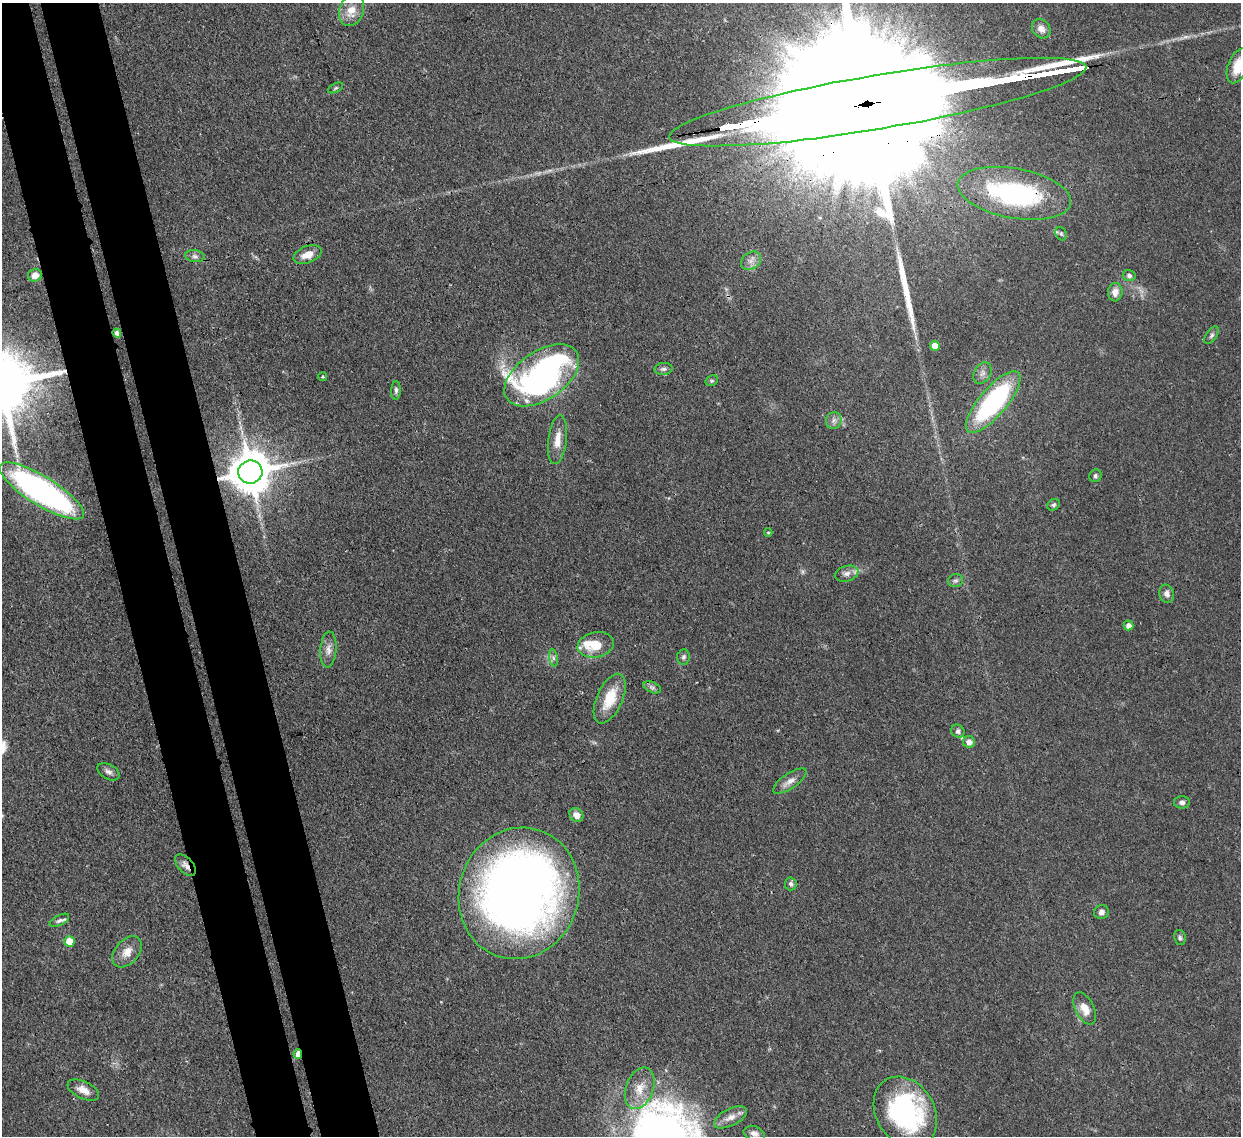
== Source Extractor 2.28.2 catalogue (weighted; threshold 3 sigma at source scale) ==
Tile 11 of 4 x 4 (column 3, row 3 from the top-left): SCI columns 2553-3791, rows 1353-2486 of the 5102 x 5088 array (HDU 1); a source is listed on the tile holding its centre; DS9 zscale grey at full resolution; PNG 1243 x 1138 px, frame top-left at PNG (2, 3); each listed source drawn as its Kron ellipse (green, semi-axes under 4 px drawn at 4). Shown black and unused: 9% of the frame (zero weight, under 3 of 4 exposures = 9% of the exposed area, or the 3 px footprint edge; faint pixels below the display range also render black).
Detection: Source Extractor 2.28.2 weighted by HDU 2 'WHT'; one run over the whole footprint, this tile lists its part. Background 0.115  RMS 0.0049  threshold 0.022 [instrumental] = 3 sigma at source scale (4.5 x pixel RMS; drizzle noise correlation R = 1.50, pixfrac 1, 0.05/0.05 arcsec/px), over >= 5 px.
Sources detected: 70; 1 inside a brighter object's white glare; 2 long thin detections or spike segments (spike, bleed or trail) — neither listed nor drawn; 6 inside a brighter listed object's ellipse — not listed separately; the other 61 listed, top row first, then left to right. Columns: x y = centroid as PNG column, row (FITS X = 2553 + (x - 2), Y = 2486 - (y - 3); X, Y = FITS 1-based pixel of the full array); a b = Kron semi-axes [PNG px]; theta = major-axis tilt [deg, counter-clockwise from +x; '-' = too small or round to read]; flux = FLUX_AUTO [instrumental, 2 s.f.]
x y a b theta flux
351 10 16 12 71 7.9
1041 29 10 8 -52 3.7
1238 66 18 10 68 11
335 88 8 4 27 0.85
878 102 211 27 10 99000
1014 193 57 25 -10 82
1061 234 7 5 -69 1
307 254 15 8 21 5.6
195 256 10 6 -8 1.7
751 261 11 8 37 2.9
35 275 7 6 - 4.3
1129 276 6 5 - 1.4
1115 292 9 7 85 3.8
117 333 4 4 - 1.9
1212 335 10 5 56 1.4
935 346 5 5 - 6.2
664 369 9 6 4 1.6
982 373 11 8 61 2.4
542 375 42 24 34 170
323 377 4 4 - 0.58
712 381 6 5 - 0.97
396 390 9 5 87 1.3
993 402 38 14 49 79
834 421 9 7 69 2.2
558 440 24 9 83 6.9
250 472 12 11 - 1800
1095 476 6 6 - 1.1
42 491 49 14 -32 150
1053 505 7 5 32 1.1
768 533 4 4 - 0.55
847 574 12 7 16 2.7
956 581 7 6 - 1.3
1167 594 9 7 -75 2.3
1129 625 5 5 - 2.9
596 645 18 12 11 12
328 649 18 8 86 3.7
683 657 7 6 - 1.3
553 658 8 4 -82 1.3
652 687 9 5 -23 1.5
610 699 26 13 65 15
958 731 7 6 - 1.4
969 742 6 6 - 3.8
108 772 12 7 -30 2.1
790 781 19 7 34 3.9
1182 802 8 6 1 1.6
576 815 7 6 - 3.2
185 865 13 7 -47 2.8
791 884 6 6 - 1.5
519 893 66 60 72 470
1101 912 7 7 - 2
59 920 10 5 28 1.4
1180 938 8 5 -79 1.1
69 941 5 5 - 10
127 952 18 12 48 5.7
1085 1008 17 9 -63 6.3
298 1054 5 3 - 5.9
640 1088 21 13 69 9.3
83 1090 17 8 -26 4.9
905 1112 38 29 -57 85
730 1117 18 8 27 4.3
754 1134 11 7 -17 2.7
Overlapping masked pixels (flux is a lower limit): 5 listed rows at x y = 878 102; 1014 193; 250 472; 185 865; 298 1054
Isophote crosses this tile's border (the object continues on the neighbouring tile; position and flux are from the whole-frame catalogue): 2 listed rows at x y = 1238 66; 878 102